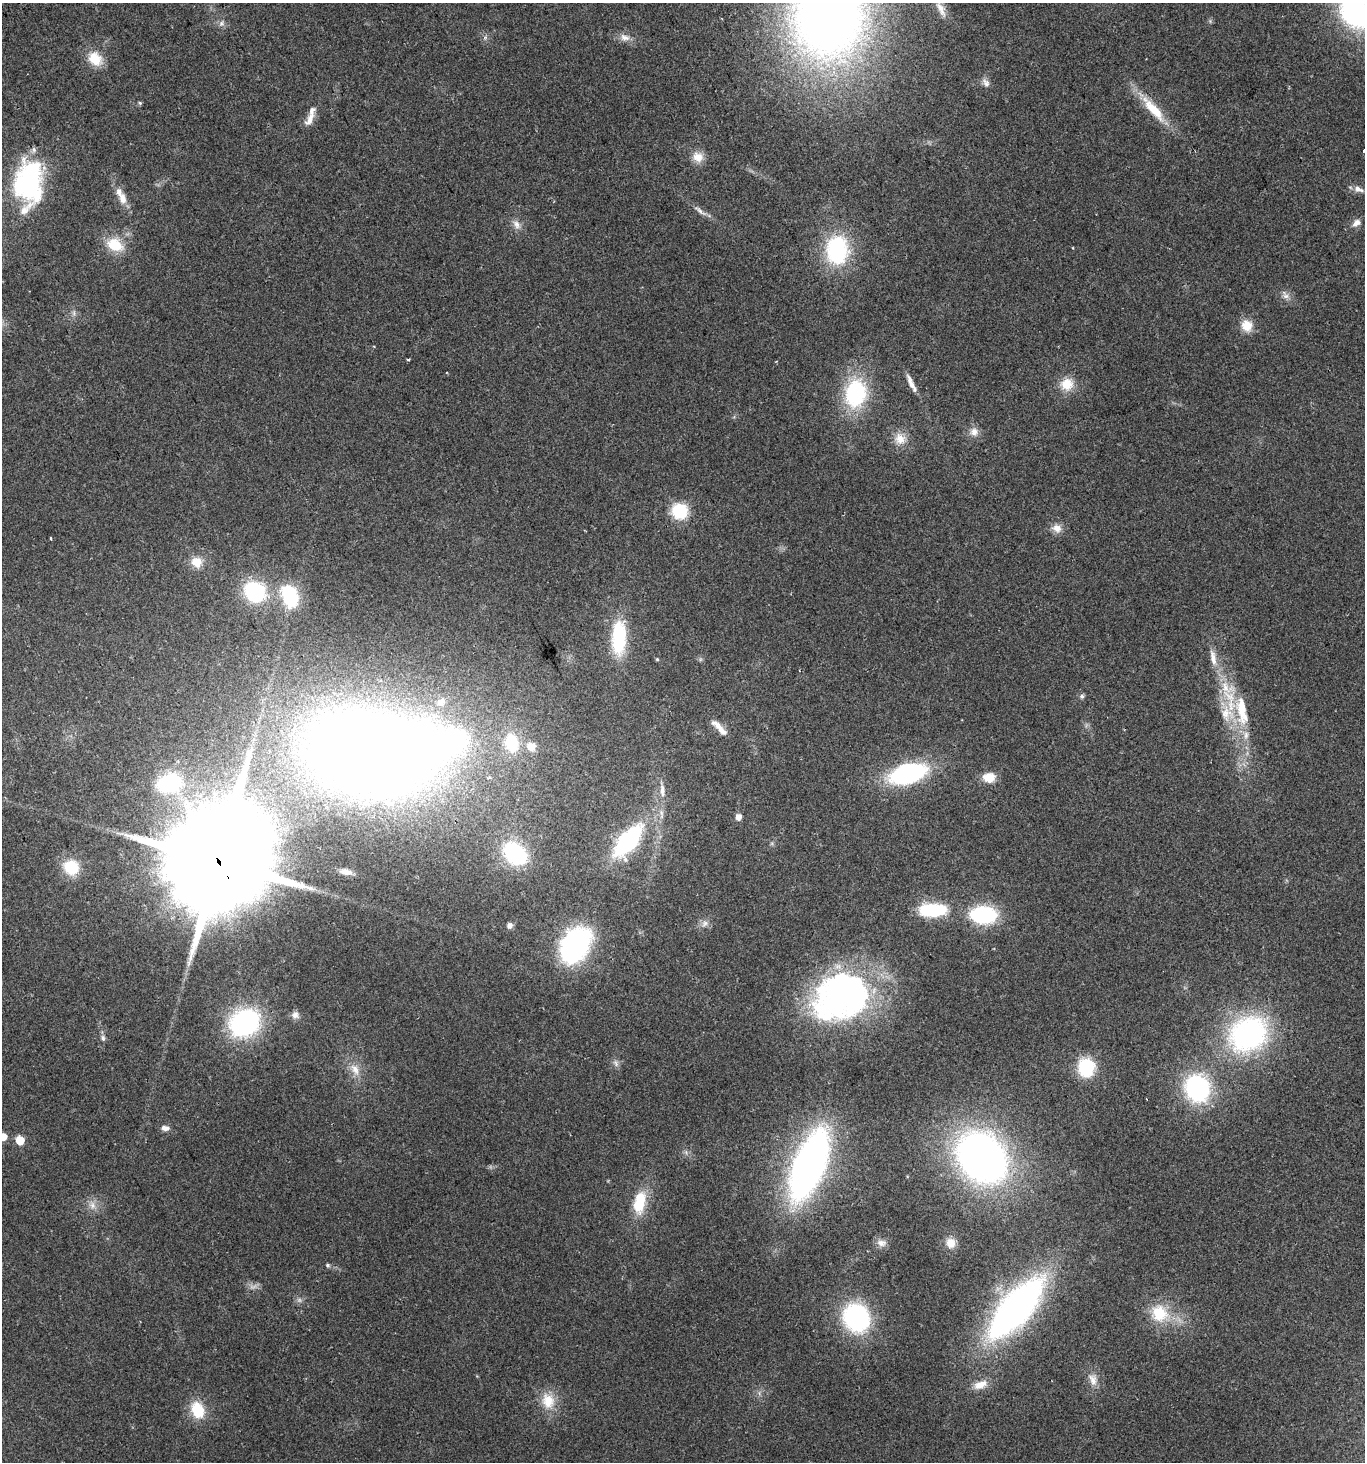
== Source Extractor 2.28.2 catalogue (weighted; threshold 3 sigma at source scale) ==
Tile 11 of 4 x 4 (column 3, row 3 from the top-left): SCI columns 2916-4278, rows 1488-2947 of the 5771 x 5898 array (HDU 1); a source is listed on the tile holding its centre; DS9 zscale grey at full resolution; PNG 1367 x 1464 px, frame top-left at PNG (2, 3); no overlay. Shown black and unused: <1% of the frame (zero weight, under 2 of 3 exposures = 2% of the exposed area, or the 3 px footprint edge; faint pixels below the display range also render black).
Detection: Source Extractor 2.28.2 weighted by HDU 2 'WHT'; one run over the whole footprint, this tile lists its part. Background 0.0952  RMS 0.011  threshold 0.0475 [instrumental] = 3 sigma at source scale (4.5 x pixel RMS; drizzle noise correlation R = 1.50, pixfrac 1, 0.0396/0.0396 arcsec/px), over >= 5 px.
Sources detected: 98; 2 too faint to see at this stretch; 6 inside a brighter object's white glare — not listed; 3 inside a brighter listed object's ellipse — not listed separately; the other 87 listed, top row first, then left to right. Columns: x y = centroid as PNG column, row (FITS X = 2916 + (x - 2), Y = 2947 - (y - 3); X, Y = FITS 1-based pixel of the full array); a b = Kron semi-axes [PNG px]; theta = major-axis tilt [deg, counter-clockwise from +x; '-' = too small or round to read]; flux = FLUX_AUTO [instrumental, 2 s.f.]
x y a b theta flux
941 9 24 9 -64 10
1355 12 32 24 -53 210
829 16 80 66 88 1000
221 23 8 7 - 3.5
625 37 14 9 -14 7.5
95 59 19 14 -45 22
986 83 12 8 -51 5
140 103 5 5 - 1.4
1153 109 47 12 -49 33
310 120 22 8 60 8.7
698 157 14 13 - 12
24 185 39 26 -48 90
1358 189 12 8 -22 6.6
123 199 16 9 -74 10
699 210 17 5 -39 5.4
1356 223 12 8 39 6
517 224 13 8 -57 6.7
115 245 22 15 -27 27
837 250 31 23 89 100
1285 296 12 8 -53 5.6
74 313 7 4 -90 2.4
1247 326 16 14 -70 15
408 360 4 3 - 2.7
911 383 24 6 -64 8.7
1067 384 16 15 - 19
856 393 32 23 78 93
974 432 12 10 -84 7.6
900 439 16 14 -64 13
680 511 13 12 - 53
1057 528 14 11 -33 8.2
51 539 3 2 - 1.2
196 562 14 13 - 14
255 592 22 19 -31 79
290 596 17 11 -66 87
619 638 36 15 89 67
1213 658 23 8 -79 12
657 659 4 4 - 1.2
1227 688 29 16 -32 28
1082 696 6 5 - 2.7
441 702 13 11 30 9.6
1242 707 46 14 -88 46
1227 714 23 20 -51 31
719 728 26 7 -47 10
512 743 18 13 -79 47
531 746 8 8 - 16
370 754 109 70 -11 1600
907 774 27 14 16 190
989 777 13 10 3 17
169 783 20 14 14 83
662 790 17 6 -87 6.8
738 817 5 5 - 8.8
628 841 26 12 51 150
515 853 21 15 -44 110
218 861 34 27 -69 30000
71 867 16 14 -35 35
346 872 17 8 -11 8.3
932 910 31 14 2 60
983 915 19 12 -2 120
705 923 9 6 74 4.2
510 925 7 6 - 4.1
575 945 28 19 57 250
842 997 78 40 39 290
295 1015 10 9 - 5
244 1023 26 22 30 170
1248 1034 37 31 31 220
103 1038 9 5 -76 3
616 1063 10 5 -58 3.3
1086 1068 18 16 -87 50
355 1069 18 10 -61 12
1197 1088 23 20 -72 150
165 1128 11 7 -8 5
3 1137 5 5 - 18
20 1140 6 5 - 27
982 1158 45 36 -48 560
809 1165 53 22 68 550
639 1202 28 14 78 36
92 1205 11 8 -81 6.7
881 1243 14 9 -1 6.6
951 1243 13 11 -56 10
328 1265 6 4 -21 1.6
1016 1308 64 24 49 460
1159 1313 23 22 - 39
856 1318 30 26 -62 120
1093 1379 18 10 -70 10
980 1385 18 9 21 12
548 1401 23 18 -67 24
197 1410 21 15 -66 30
Overlapping masked pixels (flux is a lower limit): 1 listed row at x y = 218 861
Isophote crosses this tile's border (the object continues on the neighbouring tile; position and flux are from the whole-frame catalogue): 3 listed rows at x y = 1355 12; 829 16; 3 1137